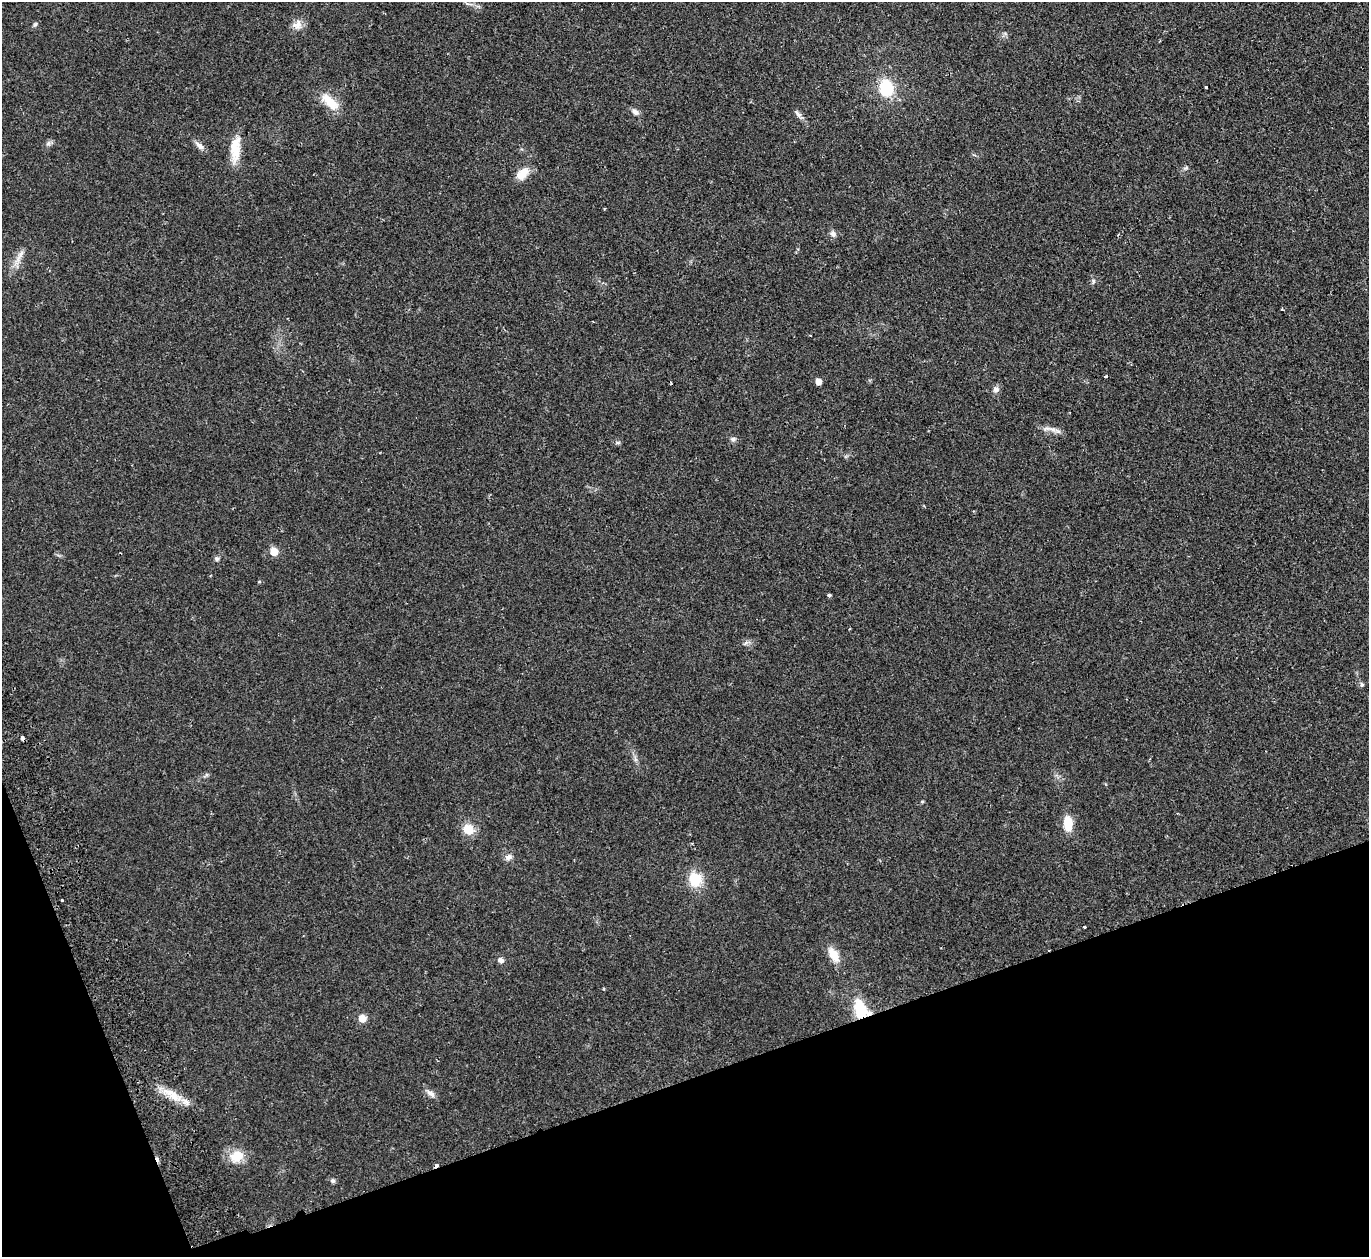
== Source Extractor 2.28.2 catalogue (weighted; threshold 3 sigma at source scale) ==
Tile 14 of 4 x 4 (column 2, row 4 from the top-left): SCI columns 1423-2789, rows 183-1437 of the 5582 x 5510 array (HDU 1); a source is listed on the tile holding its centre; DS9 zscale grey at full resolution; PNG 1371 x 1259 px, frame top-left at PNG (2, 2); no overlay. Shown black and unused: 17% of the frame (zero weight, under 2 of 3 exposures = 3% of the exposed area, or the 3 px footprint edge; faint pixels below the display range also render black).
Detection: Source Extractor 2.28.2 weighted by HDU 2 'WHT'; one run over the whole footprint, this tile lists its part. Background 0.0176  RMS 0.004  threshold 0.018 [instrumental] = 3 sigma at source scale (4.5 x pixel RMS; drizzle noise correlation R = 1.50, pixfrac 1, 0.05/0.05 arcsec/px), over >= 5 px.
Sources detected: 42; all 42 listed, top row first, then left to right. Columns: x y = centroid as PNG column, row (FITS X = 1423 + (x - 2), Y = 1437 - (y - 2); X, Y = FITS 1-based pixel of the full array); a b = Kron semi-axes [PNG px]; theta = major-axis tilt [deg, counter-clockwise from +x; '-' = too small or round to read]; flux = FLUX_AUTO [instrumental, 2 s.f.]
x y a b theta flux
35 25 7 5 61 0.68
297 25 14 11 18 2.8
1206 87 3 3 - 0.94
886 88 14 11 -81 15
330 102 27 11 -42 7
635 112 9 6 -41 1.5
797 113 12 5 -49 1.3
48 143 7 6 - 0.99
199 145 13 6 -36 1.8
235 149 31 12 87 7.8
1186 168 7 4 44 0.64
522 174 19 12 42 4.4
833 234 8 7 - 1.3
1093 281 8 4 82 0.7
1282 310 3 2 - 0.38
1105 376 3 3 - 0.87
818 381 5 4 - 3.1
996 389 7 7 - 1.5
1054 430 20 6 -18 2.4
733 439 8 6 -15 1
618 443 6 4 0 0.56
274 552 6 6 - 6.7
217 559 6 6 - 0.84
829 595 4 4 - 0.61
1362 685 7 4 -83 0.64
22 738 5 3 - 3.6
922 802 5 3 - 0.39
1068 823 16 9 -85 6.6
468 829 12 11 - 5.6
508 857 9 7 24 1.5
695 879 16 14 -76 9.4
62 900 2 2 - 0.38
1084 927 3 2 - 0.37
834 955 21 10 -58 5
500 960 7 6 - 1.3
860 1009 20 12 -77 13
362 1018 8 7 - 3.2
431 1094 13 7 -37 1.8
172 1095 25 9 -47 6.1
236 1156 19 14 20 6.7
436 1165 4 3 - 2.3
333 1181 6 6 - 0.74
Overlapping masked pixels (flux is a lower limit): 3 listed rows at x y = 22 738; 860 1009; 436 1165